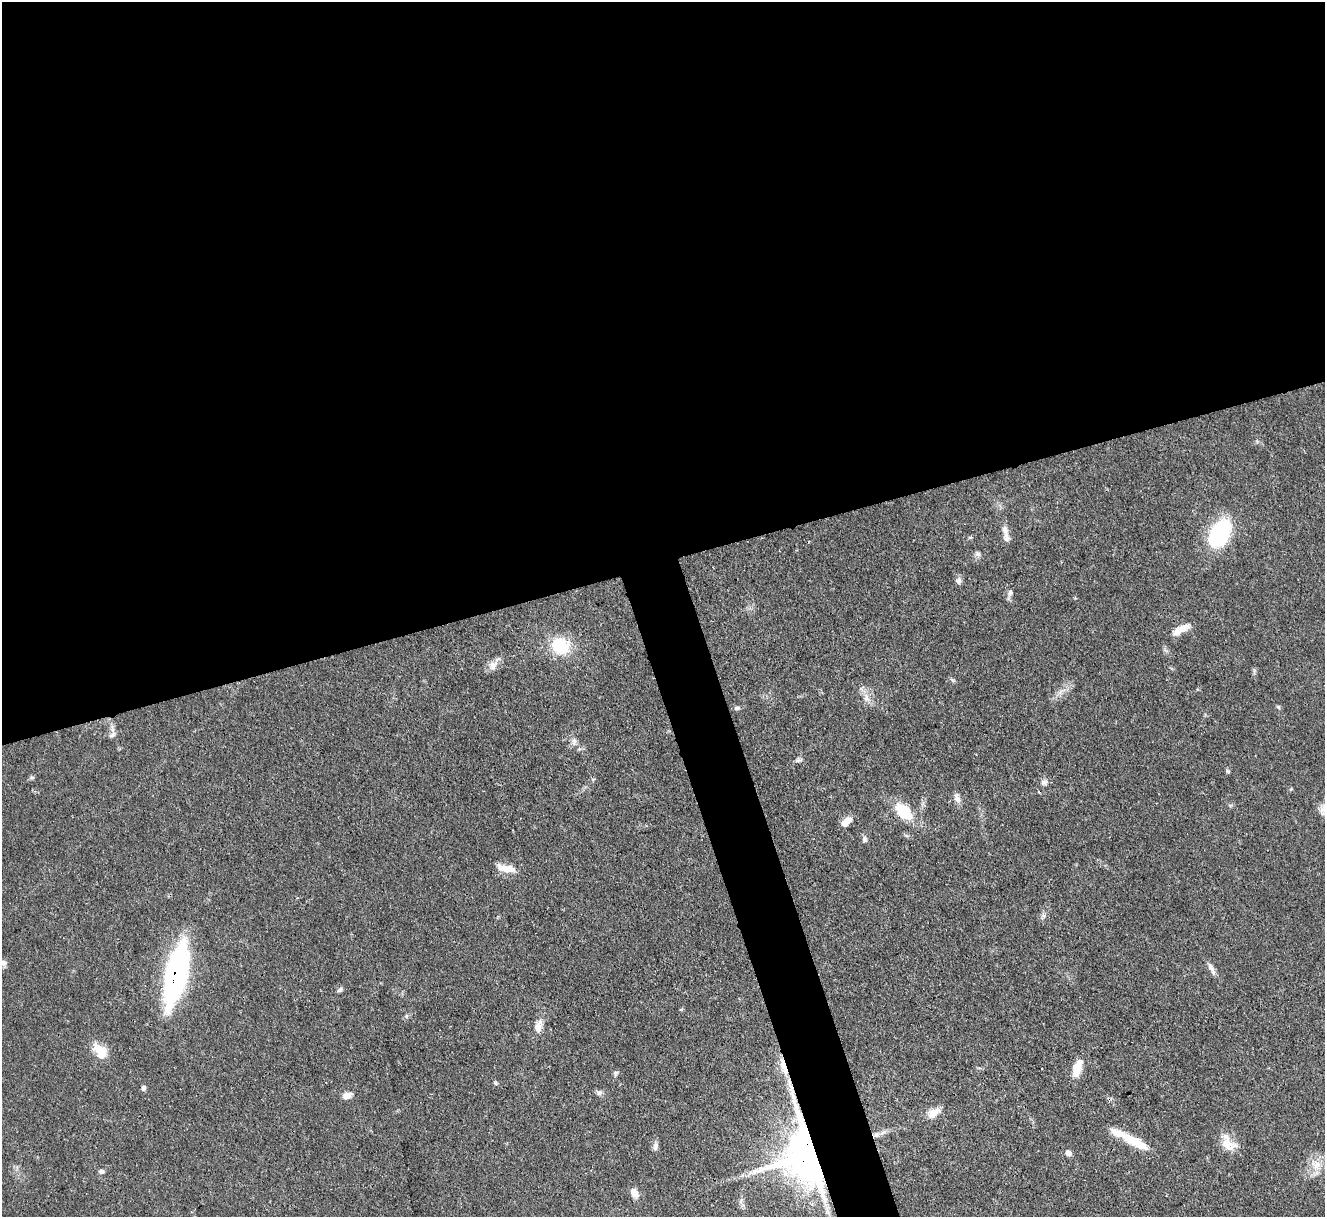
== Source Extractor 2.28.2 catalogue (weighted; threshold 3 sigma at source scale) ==
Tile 2 of 4 x 4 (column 2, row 1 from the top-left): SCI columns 1324-2646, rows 3918-5132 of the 5294 x 5277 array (HDU 1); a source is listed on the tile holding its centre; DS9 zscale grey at full resolution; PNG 1327 x 1219 px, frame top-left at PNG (2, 2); no overlay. Shown black and unused: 49% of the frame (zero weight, under 3 of 4 exposures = <1% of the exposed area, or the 3 px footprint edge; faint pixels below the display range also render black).
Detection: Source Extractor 2.28.2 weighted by HDU 2 'WHT'; one run over the whole footprint, this tile lists its part. Background 0.0874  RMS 0.0043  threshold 0.0193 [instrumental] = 3 sigma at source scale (4.5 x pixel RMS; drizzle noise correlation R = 1.50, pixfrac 1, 0.05/0.05 arcsec/px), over >= 5 px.
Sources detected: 57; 1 cosmic-ray / hot-pixel residue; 2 long thin detections or spike segments (spike, bleed or trail) — not listed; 3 inside a brighter listed object's ellipse — not listed separately; the other 51 listed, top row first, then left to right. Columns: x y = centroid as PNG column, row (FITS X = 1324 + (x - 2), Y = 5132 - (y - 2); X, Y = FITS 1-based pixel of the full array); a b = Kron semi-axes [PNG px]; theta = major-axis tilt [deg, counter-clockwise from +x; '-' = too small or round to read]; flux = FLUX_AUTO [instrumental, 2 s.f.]
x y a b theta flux
1005 529 12 7 -75 2.4
1220 533 36 20 59 32
978 554 8 6 -15 1.2
958 581 8 7 - 1.7
1010 592 8 6 74 1.1
1181 629 24 8 27 4.9
561 646 22 19 -18 17
493 665 14 9 50 3.2
866 697 13 7 -79 3.1
1278 707 5 5 - 0.61
737 708 7 5 -2 0.99
112 735 10 5 47 1.3
574 742 11 6 -89 1.7
799 760 10 4 1 1.1
1228 771 6 4 -43 0.67
32 778 7 4 0 0.68
1044 782 9 7 12 1.6
957 798 14 7 -68 2.1
1323 809 14 7 19 2.3
904 811 22 13 -46 15
846 821 14 7 42 3.9
865 839 8 6 85 1.2
506 868 26 9 -11 5.2
1043 916 7 5 -59 1
3 963 9 6 -33 1.4
1211 969 20 6 -60 2.3
176 974 52 16 78 120
340 990 8 5 37 0.98
681 1009 5 3 - 0.41
406 1016 6 4 -72 0.57
538 1026 17 9 69 3.8
101 1054 17 14 59 5.9
1077 1068 22 10 71 6.2
616 1073 7 5 49 0.86
495 1083 6 4 -68 0.69
143 1088 6 5 - 1.1
599 1093 7 6 - 1.2
347 1095 9 7 9 3.6
933 1113 18 10 36 4.7
883 1132 7 4 20 1.1
876 1135 7 5 42 1.2
1135 1142 36 9 -29 12
1227 1144 24 14 -22 6.9
655 1146 12 6 75 1.6
1068 1153 8 6 -20 1.7
810 1155 14 12 -75 2300
1316 1165 12 10 50 4.9
101 1171 7 5 -8 1
634 1193 12 8 -61 3.5
741 1201 7 4 71 0.98
828 1212 8 5 -83 1.4
Overlapping masked pixels (flux is a lower limit): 2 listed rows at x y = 176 974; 810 1155
Isophote crosses this tile's border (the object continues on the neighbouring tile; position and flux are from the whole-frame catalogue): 3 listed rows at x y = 1323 809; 3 963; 828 1212